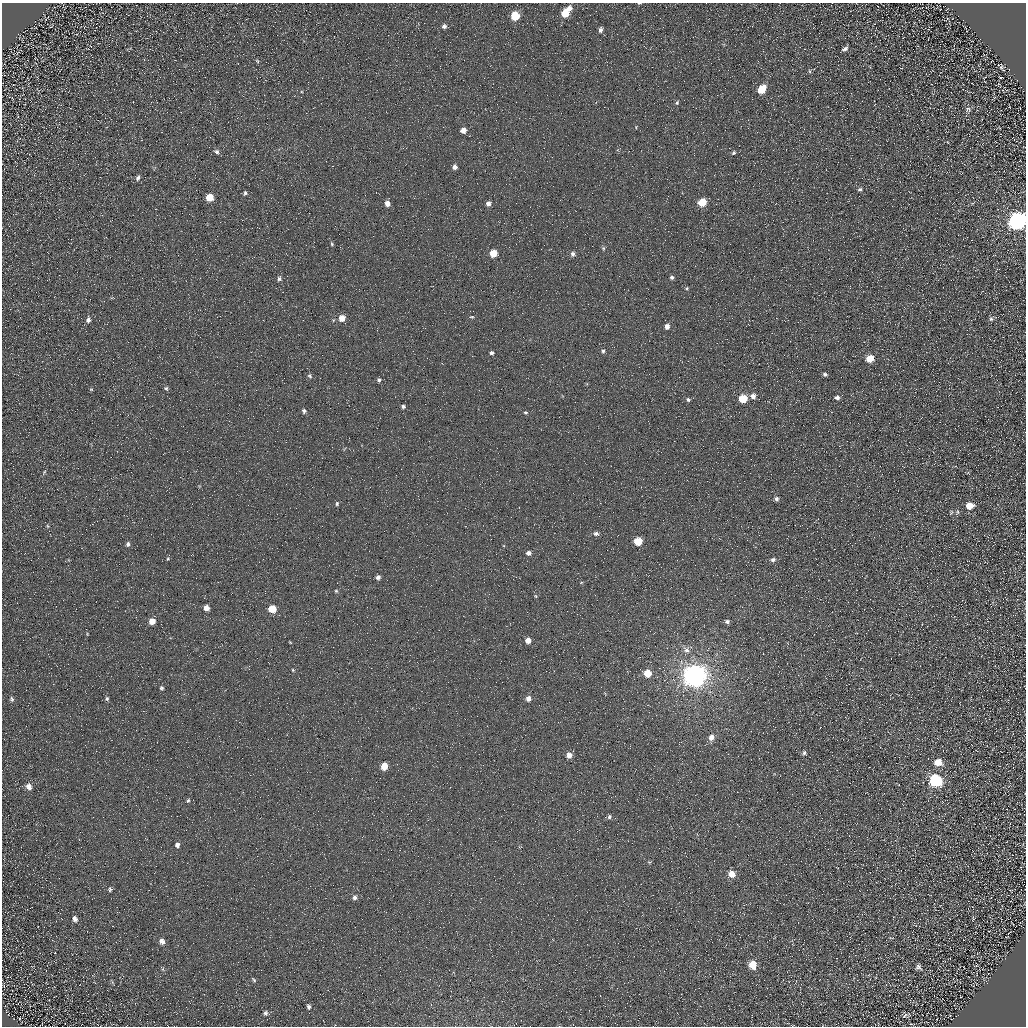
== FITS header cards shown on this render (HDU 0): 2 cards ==
NAXIS1  =                 1024 / Required FITS header
NAXIS2  =                 1024 / Required FITS header

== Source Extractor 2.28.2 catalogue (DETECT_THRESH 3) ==
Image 1024 x 1024 px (HDU 0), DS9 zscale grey, 1 PNG px = 1 image px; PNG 1028 x 1028 px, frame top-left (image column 1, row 1024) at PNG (2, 3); no overlay
Background 5.07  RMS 8.8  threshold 26.3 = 3 sigma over >= 5 px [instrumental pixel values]
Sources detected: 109; all 109 listed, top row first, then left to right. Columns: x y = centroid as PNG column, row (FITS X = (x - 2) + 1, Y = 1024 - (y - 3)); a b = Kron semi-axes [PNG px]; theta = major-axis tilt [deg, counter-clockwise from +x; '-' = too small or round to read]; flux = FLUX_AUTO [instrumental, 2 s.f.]
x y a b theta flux
639 3 5 3 - 560
569 9 7 5 76 3400
565 13 7 6 - 14000
515 16 6 6 - 18000
444 26 6 6 - 2000
600 30 7 5 77 2000
845 49 7 4 36 1900
257 61 6 4 -44 750
1002 68 9 3 -48 1200
810 71 6 4 -70 880
762 89 7 5 52 15000
133 102 2 2 - 390
677 103 6 4 64 920
968 109 8 7 - 1700
463 130 5 5 - 4500
217 151 6 5 - 1400
734 153 6 5 - 1100
455 167 4 4 - 2700
138 178 7 5 67 1400
860 189 7 5 10 1300
245 193 5 4 - 950
209 197 6 5 - 12000
702 202 6 5 - 16000
387 203 5 4 - 3900
488 203 5 4 - 2500
1017 221 9 7 27 340000
332 244 5 3 - 760
603 248 5 4 - 780
493 253 5 5 - 11000
573 254 6 5 - 1600
672 277 5 4 - 1200
279 279 6 5 - 1800
687 288 4 4 - 660
472 317 6 4 -4 770
342 318 6 5 - 7300
991 319 7 6 - 1300
88 320 7 5 77 2200
333 320 6 3 71 660
667 326 5 5 - 3100
603 351 5 4 - 1100
491 353 5 4 - 1600
870 358 6 5 - 12000
825 374 6 5 - 1400
310 376 7 6 - 1300
379 380 5 5 - 1500
166 388 6 5 - 1200
91 389 5 5 - 720
753 396 6 6 - 3200
837 397 6 5 - 2200
743 398 5 5 - 21000
688 399 6 5 - 1300
403 406 5 4 - 1500
304 411 6 6 - 1700
525 412 6 5 - 950
44 472 7 4 47 800
776 499 5 5 - 1600
337 504 5 4 - 870
969 506 8 6 6 7100
957 512 6 4 90 910
951 513 8 4 63 850
47 526 6 4 -87 740
596 534 6 5 - 2000
638 541 5 5 - 18000
128 544 6 5 - 1700
529 553 5 5 - 2700
168 559 6 4 69 760
773 560 6 5 - 1800
378 577 5 4 - 2100
581 582 5 3 - 540
336 591 4 4 - 720
536 596 5 4 - 670
206 608 5 4 - 4700
272 609 5 5 - 14000
152 621 5 5 - 6300
727 621 6 5 - 1500
528 640 5 5 - 5100
290 642 4 3 - 460
686 650 10 8 -36 3100
293 670 4 4 - 560
647 673 6 5 - 11000
695 676 8 8 - 870000
162 688 5 5 - 1100
107 698 5 5 - 1200
11 699 7 5 -77 1100
528 699 6 5 - 3400
711 737 7 6 - 3800
804 753 5 4 - 1200
569 755 5 5 - 4200
938 762 7 6 - 8600
384 766 5 5 - 12000
935 780 8 7 - 71000
29 786 8 7 - 3300
188 800 5 3 - 820
609 817 6 5 - 1200
177 845 5 5 - 1700
649 862 5 3 - 560
732 874 6 6 - 7000
110 889 5 5 - 960
355 897 6 5 - 2200
75 919 7 5 -63 2400
162 941 6 6 - 2800
753 965 7 6 - 12000
918 967 6 6 - 1800
163 969 6 4 -90 820
254 980 7 4 -49 810
112 982 6 4 -71 690
309 1007 5 4 - 1400
265 1013 6 6 - 1400
905 1015 12 5 37 1900
At the frame edge (FLAGS 8, measured only in part): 2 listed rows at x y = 639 3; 1017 221